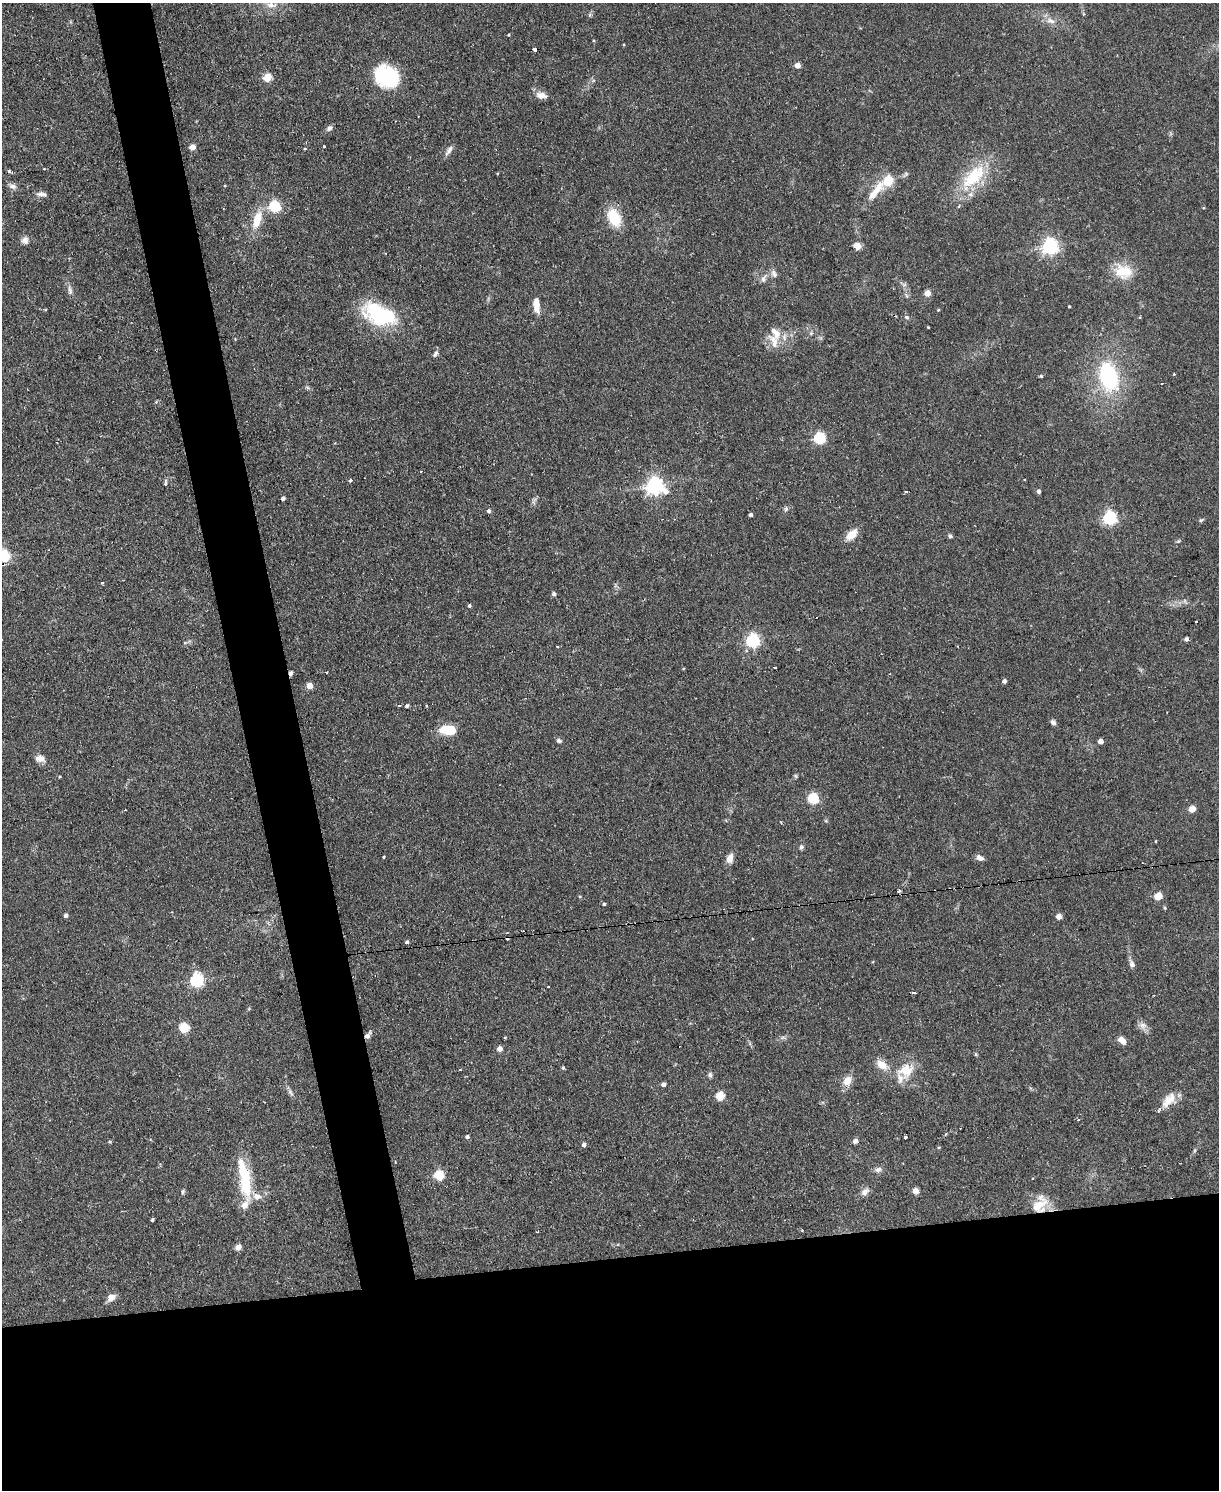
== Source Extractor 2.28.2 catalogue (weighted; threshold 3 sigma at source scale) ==
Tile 11 of 4 x 3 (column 3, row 3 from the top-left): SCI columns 2433-3649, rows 247-1734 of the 4865 x 4839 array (HDU 1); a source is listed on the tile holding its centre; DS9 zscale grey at full resolution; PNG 1221 x 1492 px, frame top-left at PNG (2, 3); no overlay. Shown black and unused: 20% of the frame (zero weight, under 2 of 3 exposures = <1% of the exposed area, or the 3 px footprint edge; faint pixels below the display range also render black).
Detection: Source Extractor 2.28.2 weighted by HDU 2 'WHT'; one run over the whole footprint, this tile lists its part. Background 0.0867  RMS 0.0058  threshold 0.0261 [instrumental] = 3 sigma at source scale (4.5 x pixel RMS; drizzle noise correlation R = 1.50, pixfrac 1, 0.05/0.05 arcsec/px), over >= 5 px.
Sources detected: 144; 9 cosmic-ray / hot-pixel residue — not listed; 8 inside a brighter listed object's ellipse — not listed separately; the other 127 listed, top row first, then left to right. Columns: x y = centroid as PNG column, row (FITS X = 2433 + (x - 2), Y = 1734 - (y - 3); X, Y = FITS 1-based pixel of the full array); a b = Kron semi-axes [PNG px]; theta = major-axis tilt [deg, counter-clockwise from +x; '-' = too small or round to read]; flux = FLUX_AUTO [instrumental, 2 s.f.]
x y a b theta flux
271 5 15 8 -4 5.3
1051 21 14 7 -20 3.8
508 35 3 3 - 0.47
534 49 4 3 - 7
797 65 4 4 - 6.3
386 76 26 21 -31 40
267 77 5 5 - 21
541 95 14 8 -10 4.3
329 128 8 6 32 1.8
192 147 5 5 - 6.8
305 149 3 3 - 1.6
449 150 15 5 55 2.5
8 172 3 3 - 2.2
973 178 39 19 43 30
888 180 14 10 44 13
13 186 11 7 -14 2.3
41 194 14 6 -10 2.7
873 194 13 8 57 5.5
274 206 5 5 - 59
614 218 17 11 -67 19
257 220 25 11 72 12
25 240 10 10 - 2.8
857 246 5 4 - 13
1050 247 6 6 - 190
1123 272 25 18 -12 15
774 273 11 7 -69 2.4
764 278 14 6 65 2.5
70 291 14 6 -80 2.3
927 293 4 4 - 9.4
536 305 19 7 -84 6.3
1069 307 3 2 - 0.57
45 309 3 2 - 1
938 310 4 3 - 0.49
380 315 37 21 -22 49
907 317 7 5 -27 1.1
928 327 3 2 - 0.45
811 333 6 4 45 0.89
774 341 21 11 -67 7.9
435 354 9 5 59 1.5
1174 374 4 3 - 0.42
1041 376 4 4 - 0.72
1109 376 25 17 -73 57
819 438 5 5 - 63
421 471 3 3 - 0.64
350 480 3 3 - 1.3
165 483 8 4 89 1.3
654 486 7 6 - 230
1039 491 5 4 - 1.6
906 492 3 3 - 2.4
283 498 4 3 - 1.4
786 509 7 4 46 1.1
489 511 5 5 - 1.5
751 515 3 3 - 1.5
1110 518 6 6 - 110
674 519 4 2 - 0.48
1201 520 7 4 44 0.85
852 534 15 8 41 7.4
950 536 5 5 - 1
4 556 5 5 - 70
102 582 3 3 - 1.9
554 594 5 4 - 1.6
1185 601 7 4 -71 0.94
469 606 4 4 - 0.98
1187 639 4 4 - 1.4
753 641 6 6 - 110
557 646 3 3 - 0.87
774 667 3 3 - 1.2
1004 681 4 4 - 1.8
309 686 4 4 - 8.3
399 705 3 3 - 0.76
407 706 4 3 - 1.1
1053 722 7 5 -34 1.8
448 730 14 8 -6 20
559 741 7 5 -13 1.3
1101 741 4 4 - 4.3
40 759 12 8 -13 3.7
796 776 6 4 -71 0.75
813 798 5 5 - 51
1192 809 6 5 - 4.9
781 823 4 3 - 0.54
1156 841 4 2 - 0.4
801 847 6 5 - 1.4
384 857 3 2 - 0.61
730 858 13 7 70 3.9
980 858 9 6 -29 2.7
899 891 3 3 - 1.5
1158 896 9 8 - 4.8
580 897 5 3 - 0.55
604 904 5 4 - 0.76
1165 908 4 4 - 0.65
65 916 4 4 - 1.9
1059 917 4 4 - 6.2
407 942 4 3 - 1.1
1132 964 9 6 -72 2.4
196 981 6 6 - 100
914 993 5 2 - 1.3
1143 1025 11 8 -5 3
184 1028 5 5 - 32
368 1035 10 6 53 2.3
505 1037 3 3 - 0.81
1121 1040 7 4 -41 10
500 1049 4 4 - 5
882 1065 15 10 -36 6.7
563 1068 5 4 - 0.74
460 1070 3 3 - 0.79
906 1070 24 19 24 14
710 1075 7 5 -89 1.3
847 1081 14 10 68 5.7
663 1084 4 4 - 2.1
290 1092 11 5 -61 1.8
720 1096 5 5 - 27
1169 1099 22 13 46 8.4
467 1137 5 4 - 1.2
905 1138 4 3 - 2.1
855 1141 5 4 - 3.4
584 1145 5 4 - 2
878 1169 9 7 16 2.2
439 1175 5 5 - 33
245 1180 43 13 -83 30
183 1191 6 4 74 0.93
915 1191 5 4 - 6.1
865 1192 11 7 42 3.1
1039 1205 27 15 55 12
152 1220 3 3 - 0.92
802 1230 3 3 - 0.44
238 1247 8 6 37 2.6
111 1298 12 7 38 3.6
Overlapping masked pixels (flux is a lower limit): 3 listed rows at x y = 534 49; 368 1035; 1039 1205
Isophote crosses this tile's border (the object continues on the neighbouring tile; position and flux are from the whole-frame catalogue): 1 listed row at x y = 4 556
Unlisted compact peaks at least as high as the median listed source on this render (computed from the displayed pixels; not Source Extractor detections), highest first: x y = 324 146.